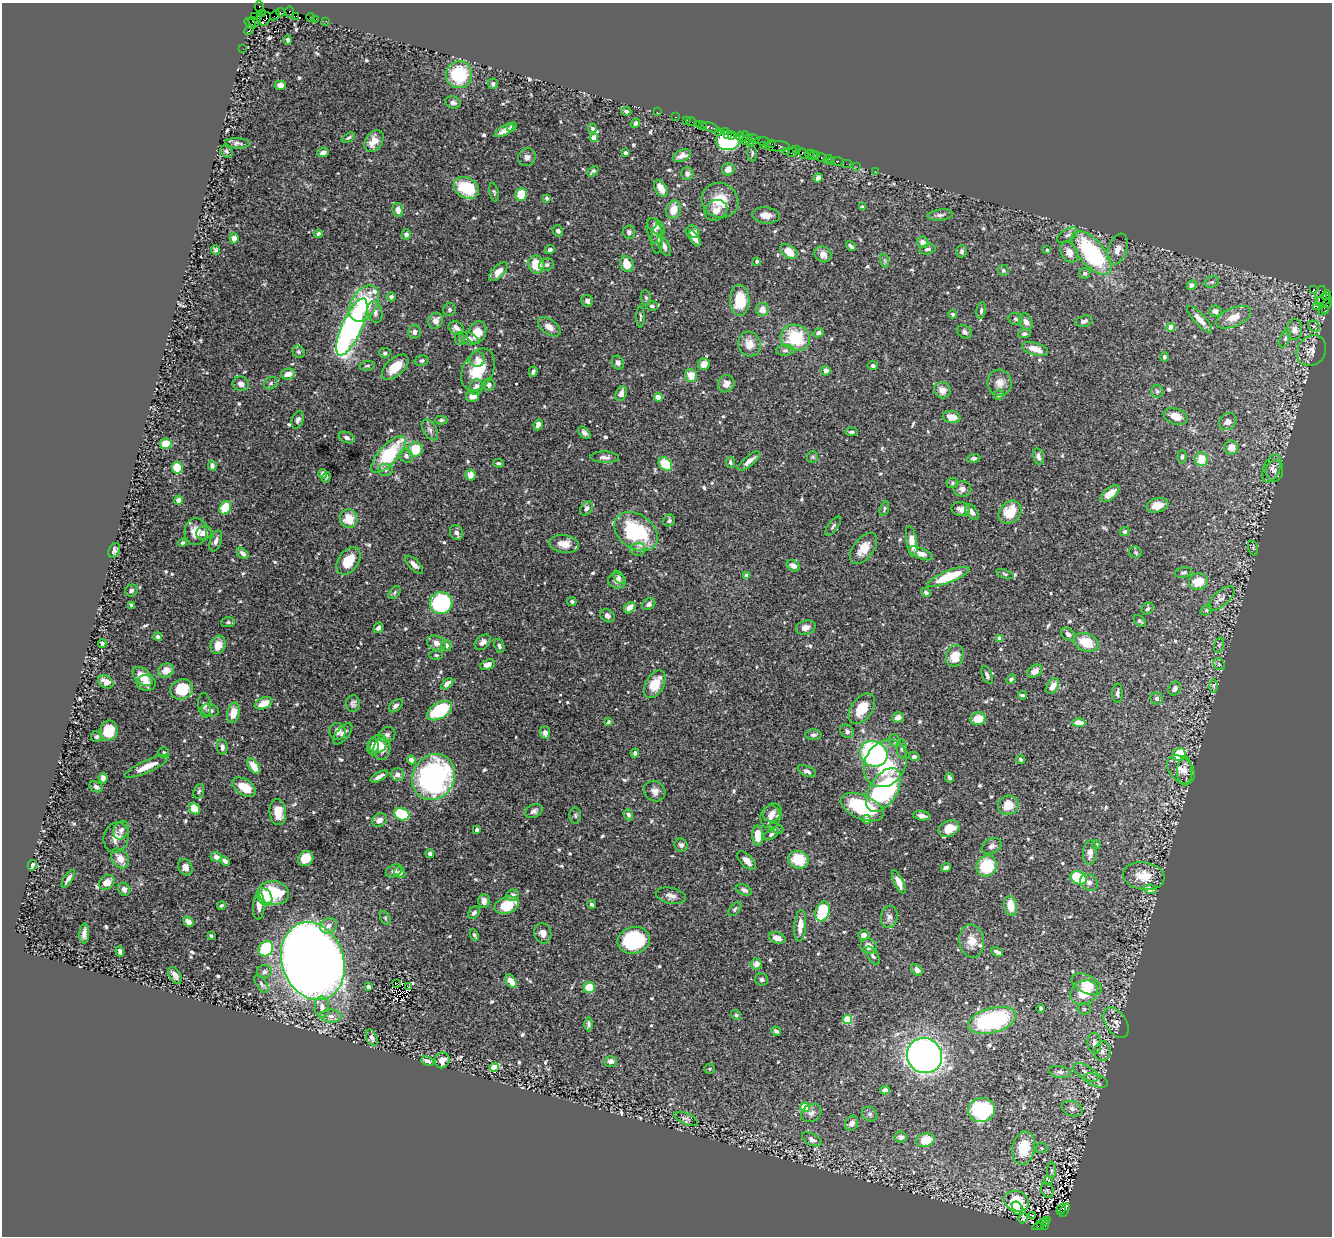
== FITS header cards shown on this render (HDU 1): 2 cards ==
NAXIS1  =                 1330
NAXIS2  =                 1234

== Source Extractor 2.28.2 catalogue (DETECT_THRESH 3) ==
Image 1330 x 1234 px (HDU 1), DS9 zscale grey, 1 PNG px = 1 image px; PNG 1334 x 1238 px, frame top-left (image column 1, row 1234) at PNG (2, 3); each listed source drawn as its Kron ellipse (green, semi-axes under 4 px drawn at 4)
Background 1.25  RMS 0.032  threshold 0.0958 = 3 sigma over >= 5 px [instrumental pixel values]
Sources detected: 695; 3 with non-positive FLUX_AUTO (blend fragments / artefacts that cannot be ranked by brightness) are neither listed nor drawn; of the other 692, the 500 brightest by FLUX_AUTO listed and drawn (192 fainter detections omitted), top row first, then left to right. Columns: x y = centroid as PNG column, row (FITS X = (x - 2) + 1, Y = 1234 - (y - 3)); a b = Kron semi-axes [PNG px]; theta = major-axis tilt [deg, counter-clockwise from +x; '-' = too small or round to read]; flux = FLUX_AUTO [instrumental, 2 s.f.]
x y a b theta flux
260 7 6 3 -85 51
280 12 4 2 - 47
290 12 5 3 - 29
262 14 4 3 - 43
275 15 5 2 - 29
296 16 2 2 - 10
254 17 3 3 - 35
311 17 4 2 - 40
265 19 7 4 62 260
316 19 3 2 - 13
326 21 2 2 - 17
253 22 6 2 -44 120
250 24 6 4 -40 98
249 30 5 2 - 120
288 40 4 3 - 5.3
243 49 2 2 - 15
459 75 13 13 - 130
493 84 5 5 - 7
280 85 5 4 - 11
453 102 8 6 -14 6.8
626 111 5 4 - 5.4
657 112 2 2 - 24
676 117 3 2 - 33
686 120 3 2 - 64
691 121 5 2 - 41
635 123 5 4 - 5.7
699 124 2 2 - 33
702 126 3 2 - 66
512 127 5 4 - 4.4
711 127 9 3 -21 130
593 128 4 4 - 5.7
504 130 10 4 29 15
725 131 3 2 - 37
719 132 2 2 - 14
728 134 3 2 - 27
732 136 3 2 - 93
740 136 4 3 - 57
744 136 5 3 - 72
348 138 7 4 29 3.8
594 138 4 4 - 37
753 138 6 3 -18 100
747 139 6 3 40 120
728 140 12 9 2 330
374 141 12 8 54 28
750 141 3 3 - 80
763 141 7 3 -9 230
237 143 12 5 -4 6.4
772 144 4 2 - 34
763 146 3 2 - 13
777 146 12 5 0 250
797 150 3 2 - 31
227 151 7 5 -44 4.8
787 151 3 2 - 33
323 152 6 4 21 11
792 152 5 3 - 90
625 153 4 3 - 5
752 153 8 4 -87 4.3
803 153 6 3 -42 74
810 154 4 2 - 70
813 155 5 3 - 66
682 156 9 5 21 13
817 156 2 2 - 37
527 157 9 8 - 9.7
822 158 5 3 - 87
828 160 5 3 - 36
837 161 6 3 -10 110
831 162 3 2 - 11
847 164 5 2 - 36
857 167 2 2 - 12
728 169 6 6 - 15
593 171 6 3 40 4.8
875 171 2 2 - 8.4
687 174 6 6 - 6.5
818 178 5 4 - 6.7
466 188 13 10 -30 100
661 188 9 5 -58 19
494 192 9 4 -78 3.6
521 194 6 5 - 45
546 198 4 4 - 4.4
720 200 19 17 -28 56
863 207 4 4 - 3.9
398 210 7 5 -79 15
673 210 9 7 76 28
716 210 12 10 29 16
766 215 14 8 -6 19
940 215 12 5 6 7.5
656 226 11 6 -40 8.9
558 231 6 5 - 6.2
654 231 13 7 -75 13
629 232 6 6 - 7.1
693 232 7 6 - 11
318 234 4 4 - 3.9
406 234 5 4 - 8.6
1067 235 11 6 32 9
234 238 5 4 - 13
695 238 9 4 -59 12
657 239 14 6 88 11
923 242 6 5 - 16
664 246 11 5 -63 11
851 246 5 3 - 4.8
927 249 8 5 12 6.2
1118 249 16 9 71 18
215 250 5 4 - 4.2
550 250 5 4 - 6.5
1047 250 3 3 - 3.6
962 251 6 5 - 4.9
789 252 10 6 -33 29
1069 252 11 8 -59 21
1092 253 27 12 -50 290
823 254 9 7 -38 14
757 261 4 4 - 4.9
885 261 7 4 -72 3.9
627 264 8 6 -62 37
536 265 9 8 - 47
547 265 7 6 - 5.3
1003 270 5 5 - 4.7
498 272 11 6 47 18
1085 273 5 5 - 4.2
1212 282 7 5 19 5.5
1191 285 5 4 - 12
1313 290 4 3 - 400
1321 295 9 6 81 420
1326 296 5 4 - 180
391 297 4 4 - 5.3
646 298 8 5 -79 4.1
740 300 15 9 -88 70
1323 300 8 5 30 350
587 301 6 5 - 6.9
364 304 19 13 60 160
652 306 6 4 0 4.5
1325 306 10 4 58 270
1317 307 3 2 - 60
449 310 6 6 - 5.1
762 310 6 6 - 21
981 310 8 4 81 4.9
1215 311 6 5 - 9.6
1326 311 3 2 - 48
375 312 11 7 -76 13
953 314 4 4 - 4.1
640 317 10 3 90 3.6
1234 317 18 9 24 31
1015 319 7 6 - 5.4
1200 319 17 5 -47 18
436 321 8 7 - 14
1084 321 9 5 15 7.2
1026 322 9 6 -61 12
1314 326 6 5 - 4.1
352 327 31 10 66 630
549 327 13 7 -35 17
1171 327 4 4 - 27
456 328 8 6 -27 11
1294 329 10 8 87 18
414 332 7 6 - 7.4
477 332 12 9 62 37
965 332 8 6 -34 6.2
818 333 5 4 - 7.5
1024 334 6 4 1 5.5
795 338 15 13 -19 110
1285 338 9 5 66 5.9
460 339 6 5 - 4.1
469 339 10 6 -20 11
749 344 12 11 - 26
1035 349 13 6 -18 25
785 350 9 5 5 5.6
1311 351 16 14 53 23
299 352 6 5 - 4.8
385 353 6 5 - 4.7
1164 357 5 4 - 4.5
477 359 8 7 - 10
421 360 7 5 14 5.5
618 363 7 6 - 9.7
704 364 6 6 - 15
367 366 7 5 9 4.2
873 366 5 4 - 5.2
395 367 16 8 43 42
478 370 22 15 64 78
826 371 5 4 - 10
533 372 5 4 - 6.8
288 374 7 5 12 16
691 375 6 6 - 29
271 383 7 6 - 4.7
1000 383 13 12 - 18
241 384 8 7 - 11
726 384 9 8 - 15
489 385 6 5 - 6.8
476 387 8 6 78 16
942 390 8 8 - 19
1157 391 6 6 - 4.3
621 393 8 5 66 10
999 395 5 4 - 4.1
473 396 7 5 13 15
658 397 4 4 - 42
1176 416 12 8 -20 21
952 417 9 6 -12 22
298 420 9 5 70 7.8
441 420 6 4 0 3.8
1228 422 9 8 - 13
538 425 6 4 66 12
430 430 11 6 -60 9.1
851 432 6 3 -4 3.9
584 433 7 4 -45 7.6
347 438 8 5 -21 6.9
166 444 6 5 - 41
1231 447 7 7 - 22
415 449 7 7 - 50
388 455 23 9 48 150
406 456 7 6 - 7
1038 456 8 5 -76 9.1
605 457 14 5 -2 9.2
812 457 6 5 - 4.1
1182 457 6 4 89 3.7
974 458 6 4 6 4.2
1201 459 7 6 - 40
749 461 13 5 40 13
730 462 6 4 -80 4.6
498 463 5 4 - 3.7
665 464 7 5 -43 60
212 466 5 4 - 7.4
177 468 6 5 - 42
1272 468 15 8 66 15
385 470 7 6 - 6.7
1274 471 11 8 87 11
323 474 5 4 - 7.8
470 475 5 5 - 17
326 477 5 4 - 3.6
952 483 6 5 - 3.7
962 489 9 8 - 11
1110 494 11 5 39 28
179 500 4 4 - 16
1157 505 11 7 13 24
225 508 7 5 61 70
586 508 7 5 54 8.7
884 509 8 4 71 3.7
961 509 9 7 -11 9.9
972 512 9 5 -56 10
1010 512 12 10 47 51
349 519 9 9 - 37
669 521 6 5 - 5.3
833 526 11 5 53 5.6
196 532 13 11 86 34
456 532 7 6 - 8.2
636 532 24 17 -35 180
1124 532 5 4 - 3.9
204 533 8 6 11 15
216 541 11 5 70 9.7
912 541 16 5 -80 20
183 543 5 3 - 4.5
564 544 15 9 -8 26
1253 548 8 5 -75 4.3
638 549 7 6 - 6.6
864 549 18 10 52 26
114 550 8 5 65 7.5
1136 552 6 5 - 4.4
243 553 7 4 -43 8.8
921 553 13 5 -22 16
348 561 15 10 55 51
414 565 11 5 -45 11
793 566 7 5 -29 9.5
1184 573 8 5 11 4.5
1005 574 9 4 -20 4.1
746 576 4 3 - 8.5
619 577 7 4 -55 5.3
949 577 22 6 21 80
617 581 9 7 -16 12
1199 582 10 8 13 42
131 590 6 5 - 5.5
395 592 7 4 48 4
926 592 5 4 - 6.5
1221 598 16 7 40 13
572 602 5 4 - 4.1
441 603 11 11 - 310
649 604 7 5 36 8.8
131 605 4 3 - 6.2
630 608 6 4 43 23
1148 609 6 5 - 5.5
1206 610 6 5 - 3.7
607 616 7 6 - 8
1140 621 7 4 -41 5.2
228 622 7 5 3 4.4
378 628 5 4 - 6.5
806 628 10 7 15 13
1068 634 8 5 -39 9.3
158 637 4 4 - 5
999 639 4 4 - 20
483 642 9 6 44 11
1086 642 13 8 -22 56
102 643 4 4 - 7.9
436 643 9 7 -21 15
218 645 9 7 73 28
446 645 5 5 - 7.1
1219 645 8 5 75 4
499 646 7 4 -70 5.4
436 655 7 5 0 3.6
955 656 11 9 72 35
488 664 8 5 20 15
1219 664 6 5 - 3.6
166 671 8 7 - 25
1035 671 8 5 35 14
987 675 9 5 -67 6.8
143 676 12 7 -40 42
1011 679 5 4 - 4.9
106 682 8 6 -31 13
146 683 10 7 -10 16
447 684 7 4 42 11
655 684 15 9 61 43
1053 686 8 5 60 17
1214 686 6 4 90 3.9
182 689 11 10 - 65
1175 689 7 5 55 9.4
1117 693 10 5 88 6.1
1022 695 4 3 - 4
1157 698 6 6 - 6.7
263 703 9 5 23 32
353 703 8 7 - 6.7
205 705 12 6 -84 7.4
396 706 8 5 41 7.8
862 709 17 10 53 52
210 710 9 6 -17 9.2
439 711 14 8 30 120
233 713 10 6 78 34
898 717 6 5 - 13
978 719 7 6 - 36
608 722 4 3 - 4.6
1079 723 6 4 -2 25
109 731 10 8 72 47
338 731 8 8 - 13
847 731 7 6 - 7.8
545 733 6 5 - 9.8
343 734 13 6 50 8.6
387 735 9 7 29 7.2
813 735 8 5 2 5.5
97 737 5 5 - 5
895 741 7 5 -61 4.9
378 744 9 8 - 23
222 747 8 5 -81 7.9
373 747 8 5 88 15
382 749 11 8 81 21
902 749 10 5 -88 5.1
164 752 5 5 - 3.9
635 753 4 4 - 6.3
874 754 14 12 -30 400
1179 754 7 6 - 77
914 756 5 4 - 6.2
411 760 4 4 - 12
1021 760 4 3 - 5
885 763 25 20 59 110
147 766 23 6 25 33
254 766 9 5 -55 26
1181 769 16 11 -48 27
807 771 10 5 -23 7.2
1185 771 15 7 -89 18
397 774 6 6 - 11
379 776 10 3 31 8.8
434 777 24 20 60 440
103 778 5 4 - 9.5
949 778 5 3 - 4.5
96 787 7 5 -28 6
244 787 13 7 -32 43
884 790 24 13 58 340
199 791 8 5 69 4
655 791 11 10 - 12
1008 805 10 9 - 29
862 807 23 12 -23 140
194 809 6 5 - 43
534 811 9 6 27 7.5
278 812 13 8 -86 35
773 812 10 8 39 12
402 814 8 6 -20 100
575 815 8 6 -90 4.2
628 815 6 4 -69 5.1
922 816 8 4 -8 9.7
770 817 11 10 - 16
867 819 4 4 - 14
379 820 8 6 29 10
776 828 8 4 -20 4.3
949 829 11 7 23 35
121 830 10 7 61 12
477 830 4 3 - 4.3
771 834 8 4 34 5.6
758 835 10 5 -88 38
116 837 15 12 74 22
681 845 7 6 - 7.9
1096 845 5 4 - 3.9
992 846 10 7 26 8.5
1090 853 12 7 87 16
430 854 4 4 - 9.2
216 857 5 5 - 9.9
120 858 11 8 -53 23
306 858 8 7 - 40
799 860 10 9 - 74
225 861 5 4 - 6.3
746 861 12 6 -45 16
32 865 5 3 - 5.2
987 866 11 10 - 97
185 867 8 6 -59 16
946 867 5 3 - 6
394 871 9 6 26 8.9
400 873 6 5 - 9
1144 876 21 14 -8 48
1079 878 8 6 -26 92
68 879 10 3 57 8.3
107 882 8 6 37 22
899 882 13 5 -66 18
1089 882 9 7 -41 9.5
124 889 7 5 -64 8.9
1150 889 6 4 -12 18
744 890 8 5 -23 7.4
273 893 16 11 -6 99
512 895 6 6 - 9.9
671 896 15 8 -12 13
265 897 9 7 -57 51
484 901 7 6 - 9.6
592 904 4 3 - 5.1
507 905 12 8 19 59
221 906 4 3 - 3.6
259 906 14 6 87 13
1011 906 10 6 -81 34
735 909 8 5 48 4.3
822 911 10 7 72 100
474 913 7 5 52 7.7
889 917 11 8 81 11
385 918 7 4 -61 3.7
188 922 6 4 -46 16
329 926 9 7 35 14
800 926 16 6 85 22
84 933 10 5 89 11
543 933 10 8 -74 14
474 935 6 3 -67 4.9
864 935 5 5 - 13
211 936 3 3 - 4
777 938 8 5 -18 14
634 940 16 13 13 180
972 941 16 12 -80 29
868 946 8 7 - 20
266 949 8 6 55 130
120 952 5 4 - 7
997 952 6 3 -28 7.8
873 956 10 5 -59 7
313 961 40 31 -71 3700
756 964 5 5 - 15
917 970 6 5 - 14
264 972 8 6 23 7
175 975 9 5 -59 14
762 980 6 6 - 4.7
511 981 8 5 -56 24
396 983 2 2 - 3.8
261 984 10 5 -57 6.8
1087 984 16 9 -27 34
368 987 4 4 - 6.8
408 987 3 2 - 6.3
589 987 5 5 - 53
1084 993 14 11 28 54
322 1007 11 7 -88 15
1041 1008 4 3 - 4
1084 1009 6 5 - 4.3
736 1015 5 5 - 4.1
331 1016 10 6 -2 11
847 1019 4 4 - 86
992 1020 24 12 15 250
1116 1023 17 10 -58 17
589 1024 7 4 -89 5.1
776 1031 5 4 - 6.3
372 1038 9 5 -65 6.2
1094 1043 10 7 -85 14
1102 1051 10 8 87 9.8
925 1056 18 17 - 1100
442 1060 8 7 - 16
427 1061 6 4 -26 12
610 1061 6 5 - 10
494 1067 5 4 - 79
709 1069 5 5 - 4
1060 1072 11 6 -10 7.9
1086 1072 14 6 -31 12
1096 1080 13 6 -19 9.3
885 1090 5 4 - 7.5
805 1107 5 4 - 86
1072 1109 11 7 -21 9.4
981 1110 13 12 - 210
811 1113 10 8 32 10
870 1114 8 7 - 6.5
686 1119 12 5 -24 6.5
851 1123 8 6 59 13
901 1137 6 5 - 9.8
812 1139 11 5 -26 9
925 1140 9 6 16 45
1024 1148 17 11 78 80
1041 1148 6 5 - 3.6
1052 1170 8 4 -90 4.2
1048 1181 4 3 - 23
1047 1190 8 6 -63 5.3
1017 1201 13 10 -15 67
1017 1208 7 5 -71 23
1061 1209 6 4 55 160
1064 1210 7 3 63 160
1032 1216 3 2 - 5.7
1023 1218 5 4 - 3.9
1046 1222 3 3 - 170
1041 1224 10 3 32 160
1045 1226 3 3 - 55
1041 1227 3 2 - 140
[192 fainter detections neither listed nor drawn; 3 non-positive-flux detections neither listed nor drawn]